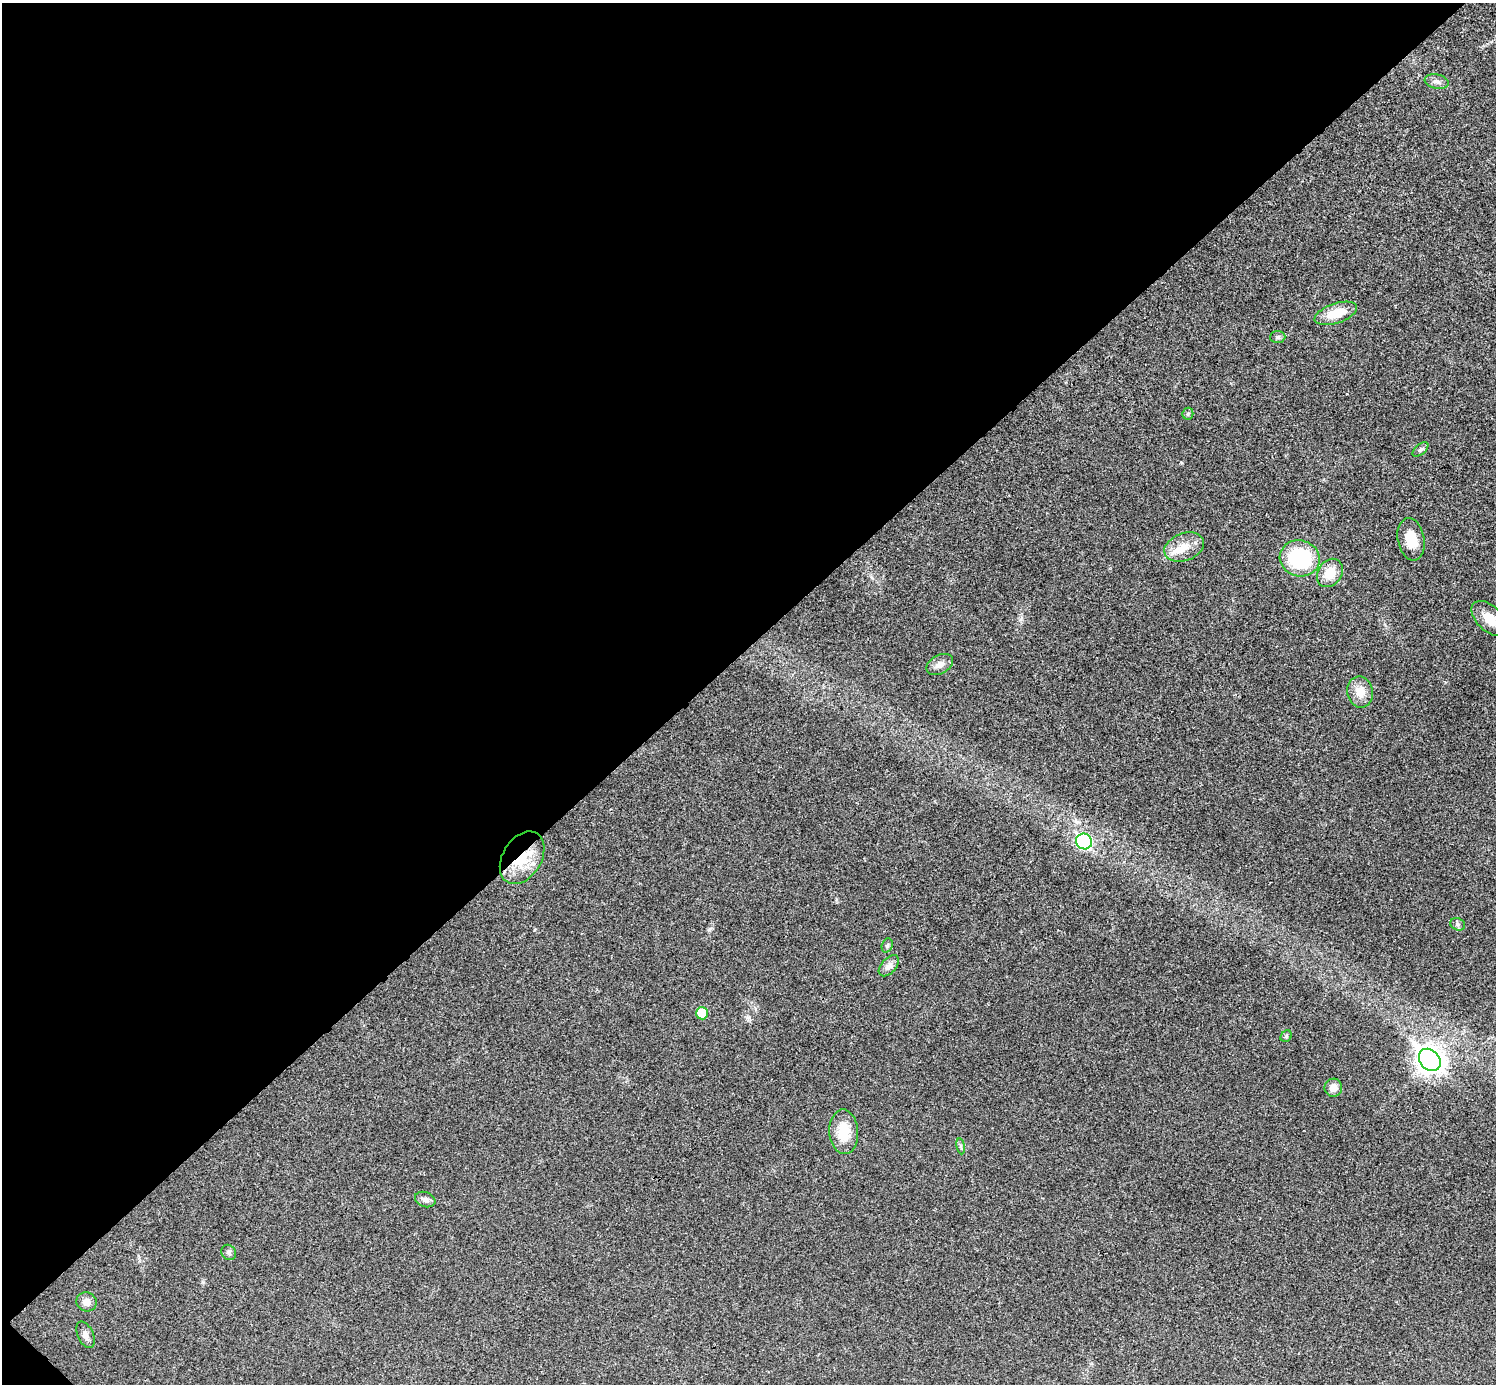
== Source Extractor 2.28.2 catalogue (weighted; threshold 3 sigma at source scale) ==
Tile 5 of 4 x 4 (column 1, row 2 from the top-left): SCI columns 4-1497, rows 2922-4303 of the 5985 x 5985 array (HDU 1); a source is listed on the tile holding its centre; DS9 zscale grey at full resolution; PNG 1498 x 1386 px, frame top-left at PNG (2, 3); each listed source drawn as its Kron ellipse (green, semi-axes under 4 px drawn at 4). Shown black and unused: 47% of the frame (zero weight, under 3 of 4 exposures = <1% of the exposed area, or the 3 px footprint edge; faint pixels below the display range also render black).
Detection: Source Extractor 2.28.2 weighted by HDU 2 'WHT'; one run over the whole footprint, this tile lists its part. Background 0.0219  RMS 0.0054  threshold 0.0245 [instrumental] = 3 sigma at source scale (4.5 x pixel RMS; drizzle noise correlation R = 1.50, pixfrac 1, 0.05/0.05 arcsec/px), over >= 5 px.
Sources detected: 28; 1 inside a brighter object's white glare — neither listed nor drawn; the other 27 listed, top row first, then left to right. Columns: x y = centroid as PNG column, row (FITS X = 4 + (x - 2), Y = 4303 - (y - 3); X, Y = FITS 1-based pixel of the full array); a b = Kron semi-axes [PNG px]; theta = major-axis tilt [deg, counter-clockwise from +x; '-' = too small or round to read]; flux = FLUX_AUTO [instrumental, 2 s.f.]
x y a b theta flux
1437 82 12 7 -11 2.3
1336 313 22 10 18 12
1278 337 8 6 3 1.2
1188 414 6 5 - 0.92
1420 449 9 5 40 1.3
1411 539 21 13 -79 10
1184 547 20 13 21 8.6
1300 558 20 18 -17 39
1330 573 15 11 56 11
1489 619 22 12 -44 8.5
940 664 14 9 28 3.9
1360 692 15 13 -80 7.5
1084 841 8 7 - 66
522 858 28 19 58 20
1458 924 8 6 -22 1.3
887 945 7 5 70 0.98
889 966 12 7 48 2.9
702 1013 6 6 - 11
1286 1036 6 5 - 0.78
1430 1060 12 9 -49 490
1333 1088 9 9 - 4.1
844 1132 22 14 -86 13
961 1146 8 4 -81 1.2
425 1199 10 7 -20 2.3
229 1252 8 7 - 1.4
87 1302 10 9 - 3.4
85 1335 14 8 -65 2.9
Overlapping masked pixels (flux is a lower limit): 1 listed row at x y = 522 858
Isophote crosses this tile's border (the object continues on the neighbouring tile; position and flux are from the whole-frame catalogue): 1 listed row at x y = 1489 619
Unlisted compact peaks at least as high as the median listed source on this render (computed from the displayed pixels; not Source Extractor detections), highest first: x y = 709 930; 1021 619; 1181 462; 203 1282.